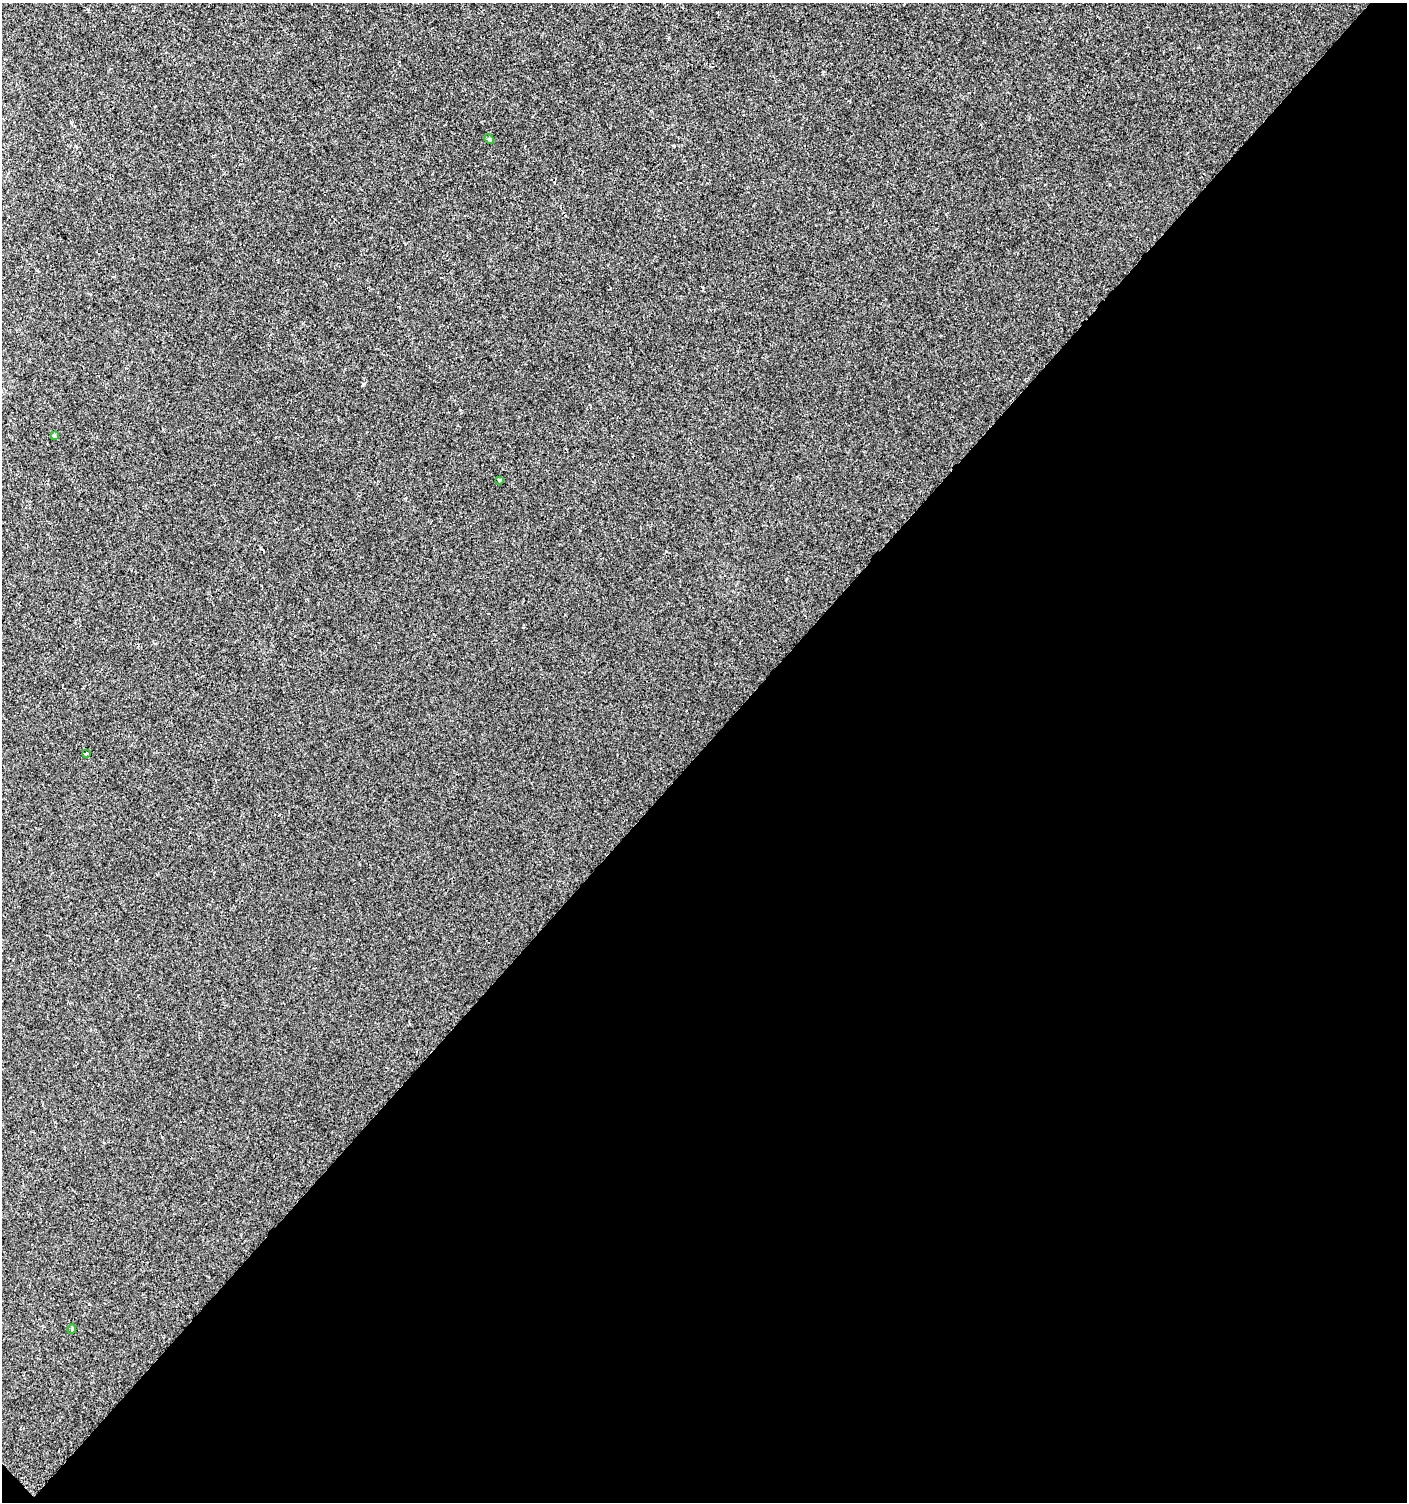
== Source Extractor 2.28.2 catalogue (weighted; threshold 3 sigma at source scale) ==
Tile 4 of 2 x 2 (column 2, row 2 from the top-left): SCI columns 1510-2914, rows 1-1500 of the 3001 x 3001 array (HDU 1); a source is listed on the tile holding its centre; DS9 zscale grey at full resolution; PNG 1409 x 1504 px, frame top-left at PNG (2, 3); each listed source drawn as its Kron ellipse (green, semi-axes under 4 px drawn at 4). Shown black and unused: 50% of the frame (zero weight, under 2 of 3 exposures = <1% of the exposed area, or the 3 px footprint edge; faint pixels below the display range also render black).
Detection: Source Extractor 2.28.2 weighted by HDU 2 'WHT'; one run over the whole footprint, this tile lists its part. Background 6.10e-04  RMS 0.0041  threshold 0.0185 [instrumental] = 3 sigma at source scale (4.5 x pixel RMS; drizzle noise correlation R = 1.50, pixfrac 1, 0.0396/0.0396 arcsec/px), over >= 5 px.
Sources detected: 6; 1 cosmic-ray / hot-pixel residue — neither listed nor drawn; the other 5 listed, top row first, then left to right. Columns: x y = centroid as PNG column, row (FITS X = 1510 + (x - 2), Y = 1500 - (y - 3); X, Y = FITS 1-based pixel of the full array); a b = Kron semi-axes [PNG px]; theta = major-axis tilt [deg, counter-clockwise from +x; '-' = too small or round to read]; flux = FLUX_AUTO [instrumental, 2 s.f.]
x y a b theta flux
489 139 5 4 - 0.53
54 435 4 3 - 0.59
499 480 3 3 - 0.63
86 754 4 3 - 0.72
72 1329 5 3 - 0.48